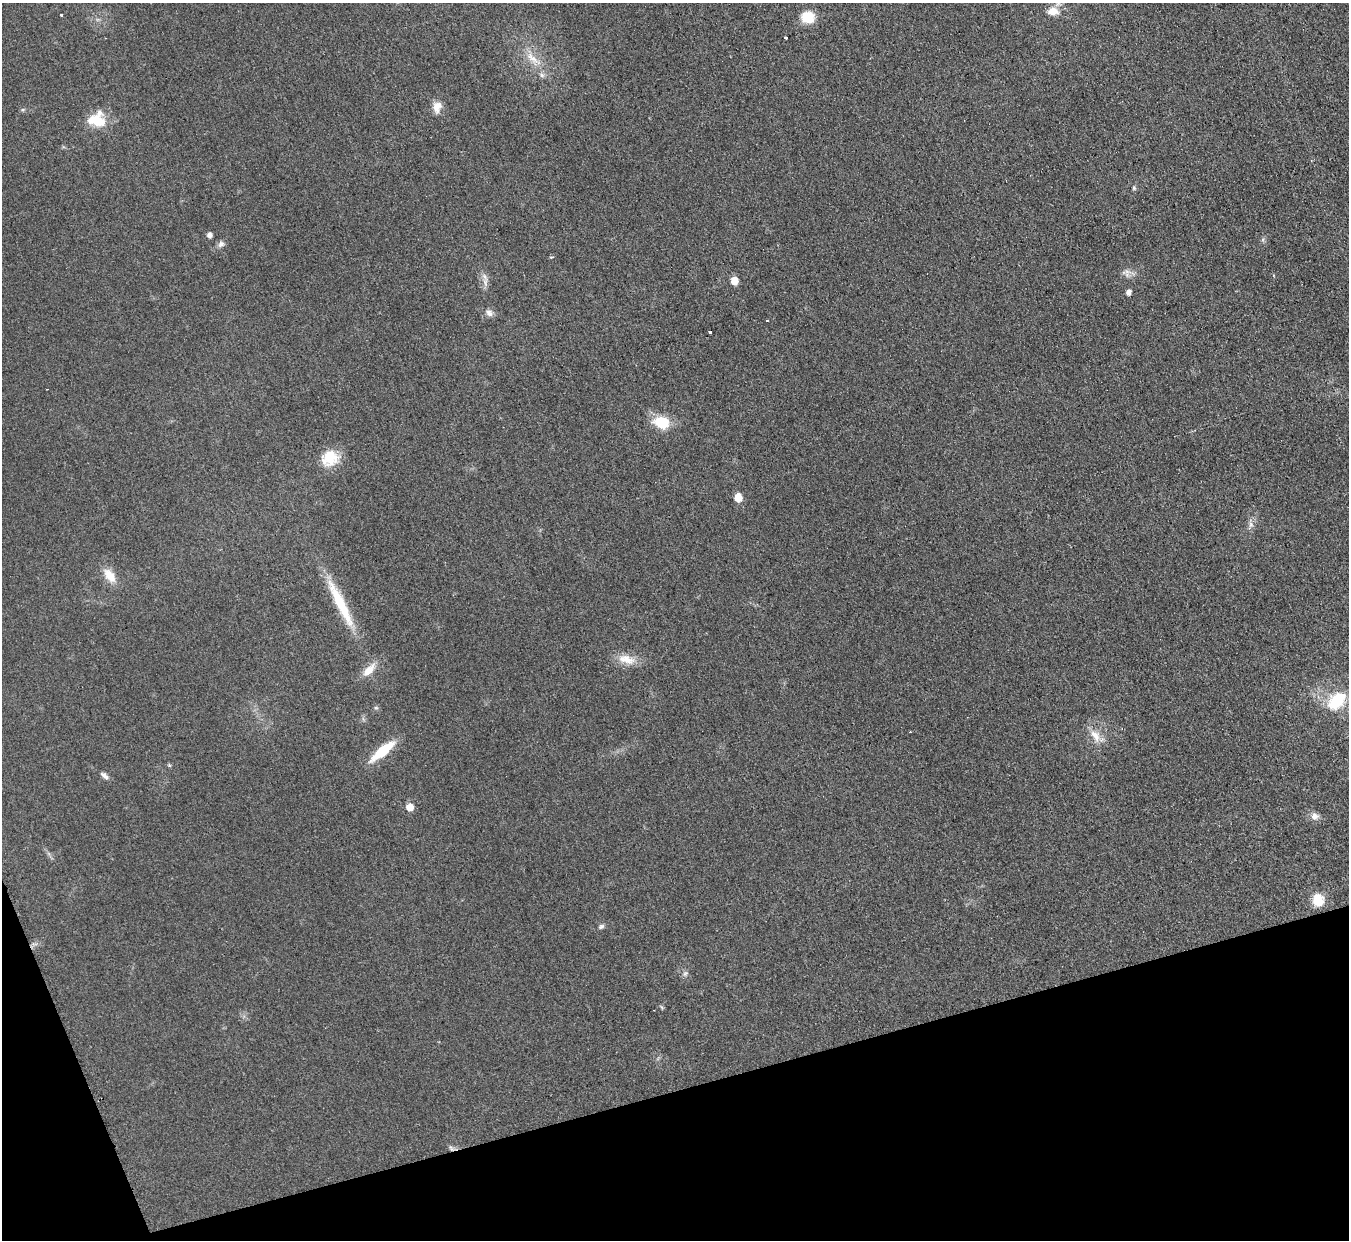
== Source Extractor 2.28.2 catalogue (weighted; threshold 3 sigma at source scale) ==
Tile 14 of 4 x 4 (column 2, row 4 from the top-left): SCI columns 1366-2712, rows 278-1515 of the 5414 x 5374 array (HDU 1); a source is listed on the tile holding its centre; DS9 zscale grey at full resolution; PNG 1351 x 1242 px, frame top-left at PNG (2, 3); no overlay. Shown black and unused: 14% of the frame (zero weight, under 2 of 3 exposures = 2% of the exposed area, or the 3 px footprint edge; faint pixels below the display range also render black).
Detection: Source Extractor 2.28.2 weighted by HDU 2 'WHT'; one run over the whole footprint, this tile lists its part. Background 0.0903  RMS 0.011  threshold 0.0504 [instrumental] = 3 sigma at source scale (4.5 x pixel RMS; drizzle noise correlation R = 1.50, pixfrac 1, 0.05/0.05 arcsec/px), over >= 5 px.
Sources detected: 43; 1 inside a brighter object's white glare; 2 cosmic-ray / hot-pixel residue — not listed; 1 inside a brighter listed object's ellipse — not listed separately; the other 39 listed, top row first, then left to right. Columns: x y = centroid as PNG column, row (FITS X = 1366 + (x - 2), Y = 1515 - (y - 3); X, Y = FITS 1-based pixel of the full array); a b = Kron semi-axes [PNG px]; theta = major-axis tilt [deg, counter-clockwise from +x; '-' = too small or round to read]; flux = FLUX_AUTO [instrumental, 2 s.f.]
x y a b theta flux
1053 11 14 10 0 13
61 15 3 3 - 3.4
808 17 10 9 - 35
785 38 3 3 - 4.3
533 59 30 7 -38 16
542 75 7 6 - 3.1
437 107 15 11 73 11
97 121 20 13 -19 27
1134 188 7 5 -78 1.9
210 235 6 5 - 4.3
221 244 9 8 - 4
551 257 5 4 - 1.2
1127 273 13 9 80 6.6
485 277 15 6 -59 5.5
734 281 5 5 - 21
1128 292 6 4 78 5.9
489 313 10 8 -49 5.4
767 320 3 3 - 3
710 331 3 3 - 4.4
661 422 14 11 -20 40
329 458 21 21 - 28
738 498 6 5 - 28
1251 524 9 6 -89 4.5
110 575 21 12 -52 17
340 603 71 12 -63 55
626 659 26 12 -16 17
369 670 23 9 47 15
1337 701 25 17 44 46
376 708 6 4 0 1.6
910 732 3 2 - 0.94
1095 736 20 11 -60 15
382 751 27 8 39 44
169 765 5 4 - 1.4
104 775 11 6 -41 4.2
410 807 7 6 - 12
1315 816 10 10 - 6.5
1318 900 12 11 - 24
601 926 8 6 25 2.8
685 973 9 6 49 3